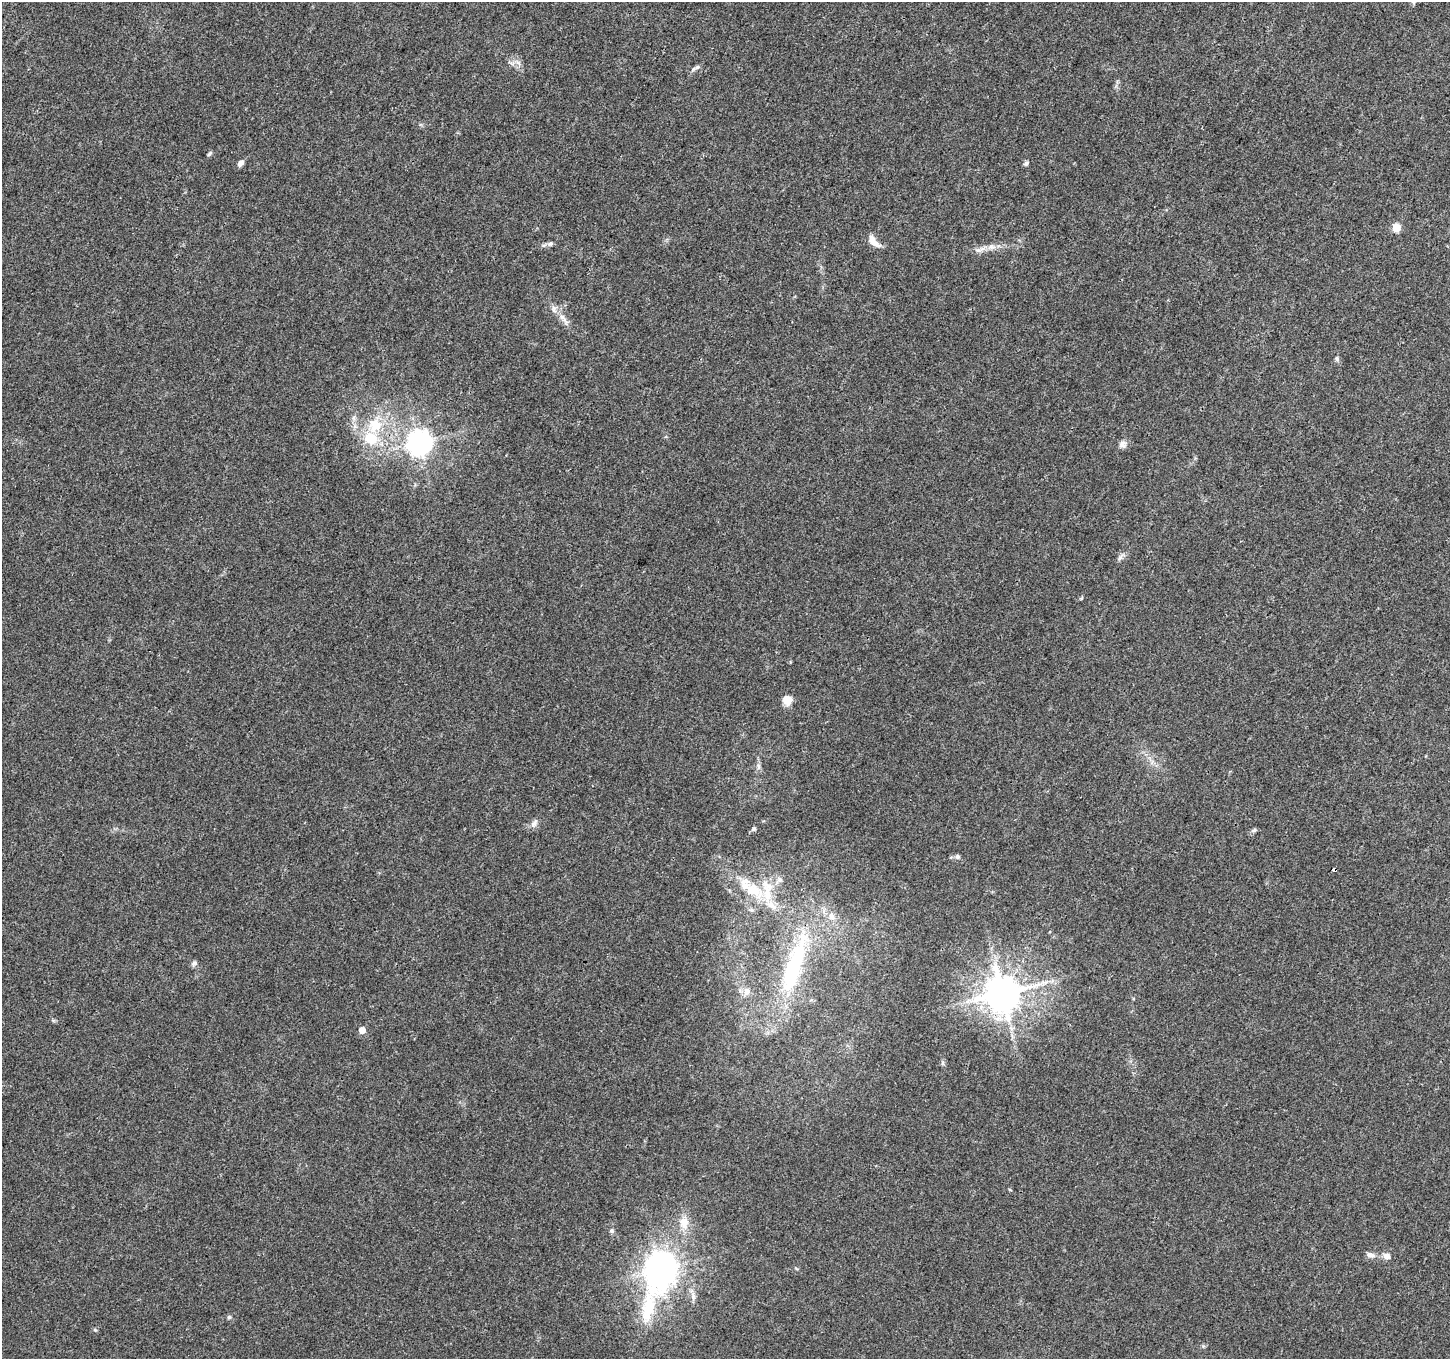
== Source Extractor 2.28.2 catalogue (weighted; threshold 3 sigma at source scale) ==
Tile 10 of 4 x 4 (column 2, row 3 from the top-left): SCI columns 1449-2896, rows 1555-2911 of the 5799 x 5887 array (HDU 1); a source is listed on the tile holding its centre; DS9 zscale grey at full resolution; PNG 1452 x 1361 px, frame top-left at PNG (2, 2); no overlay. Shown black and unused: <1% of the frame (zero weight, under 3 of 4 exposures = <1% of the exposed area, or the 3 px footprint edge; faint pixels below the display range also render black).
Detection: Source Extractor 2.28.2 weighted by HDU 2 'WHT'; one run over the whole footprint, this tile lists its part. Background 0.0214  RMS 0.0028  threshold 0.0128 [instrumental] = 3 sigma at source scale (4.5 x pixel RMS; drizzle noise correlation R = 1.50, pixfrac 1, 0.0396/0.0396 arcsec/px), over >= 5 px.
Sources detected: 44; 5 inside a brighter listed object's ellipse — not listed separately; the other 39 listed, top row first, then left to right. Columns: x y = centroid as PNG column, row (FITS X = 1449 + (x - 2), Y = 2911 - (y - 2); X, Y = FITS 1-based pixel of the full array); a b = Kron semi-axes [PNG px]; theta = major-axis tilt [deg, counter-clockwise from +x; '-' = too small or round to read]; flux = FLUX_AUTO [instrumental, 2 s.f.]
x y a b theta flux
1413 2 7 5 -46 0.63
697 67 10 5 35 0.76
209 154 6 4 45 0.52
240 163 9 6 42 1.1
1026 163 8 5 51 0.61
1396 228 5 5 - 7.3
874 241 17 8 -48 2.7
550 244 7 6 - 0.78
991 247 13 8 9 1.9
563 317 16 6 -53 2
1337 359 6 5 - 0.52
375 425 22 20 56 10
419 443 9 8 - 250
1123 444 10 9 - 1.3
1120 558 10 6 52 0.89
787 700 9 8 - 4.1
758 766 10 4 -90 0.88
534 823 14 7 60 1.3
753 829 7 5 28 0.55
1254 830 6 5 - 0.55
958 856 7 6 - 0.62
1334 870 4 3 - 2.7
779 880 10 9 - 1.5
752 890 34 18 -26 13
831 916 11 9 -79 2.1
194 963 8 7 - 0.76
794 967 82 19 72 35
1044 982 12 5 0 1.4
747 991 10 8 74 1.8
1003 993 10 10 - 790
362 1030 5 5 - 2.8
943 1063 7 4 90 0.5
1010 1190 5 3 - 0.25
684 1222 17 12 -86 3.8
612 1231 6 5 - 0.51
1370 1255 10 7 -17 1.3
1387 1256 10 8 -31 1.5
660 1270 21 11 73 290
229 1317 5 5 - 0.51
Overlapping masked pixels (flux is a lower limit): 1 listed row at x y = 1334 870
Isophote crosses this tile's border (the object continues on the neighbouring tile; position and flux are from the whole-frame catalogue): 1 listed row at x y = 1413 2
Unlisted compact peaks at least as high as the median listed source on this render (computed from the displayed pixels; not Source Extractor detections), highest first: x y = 95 1330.